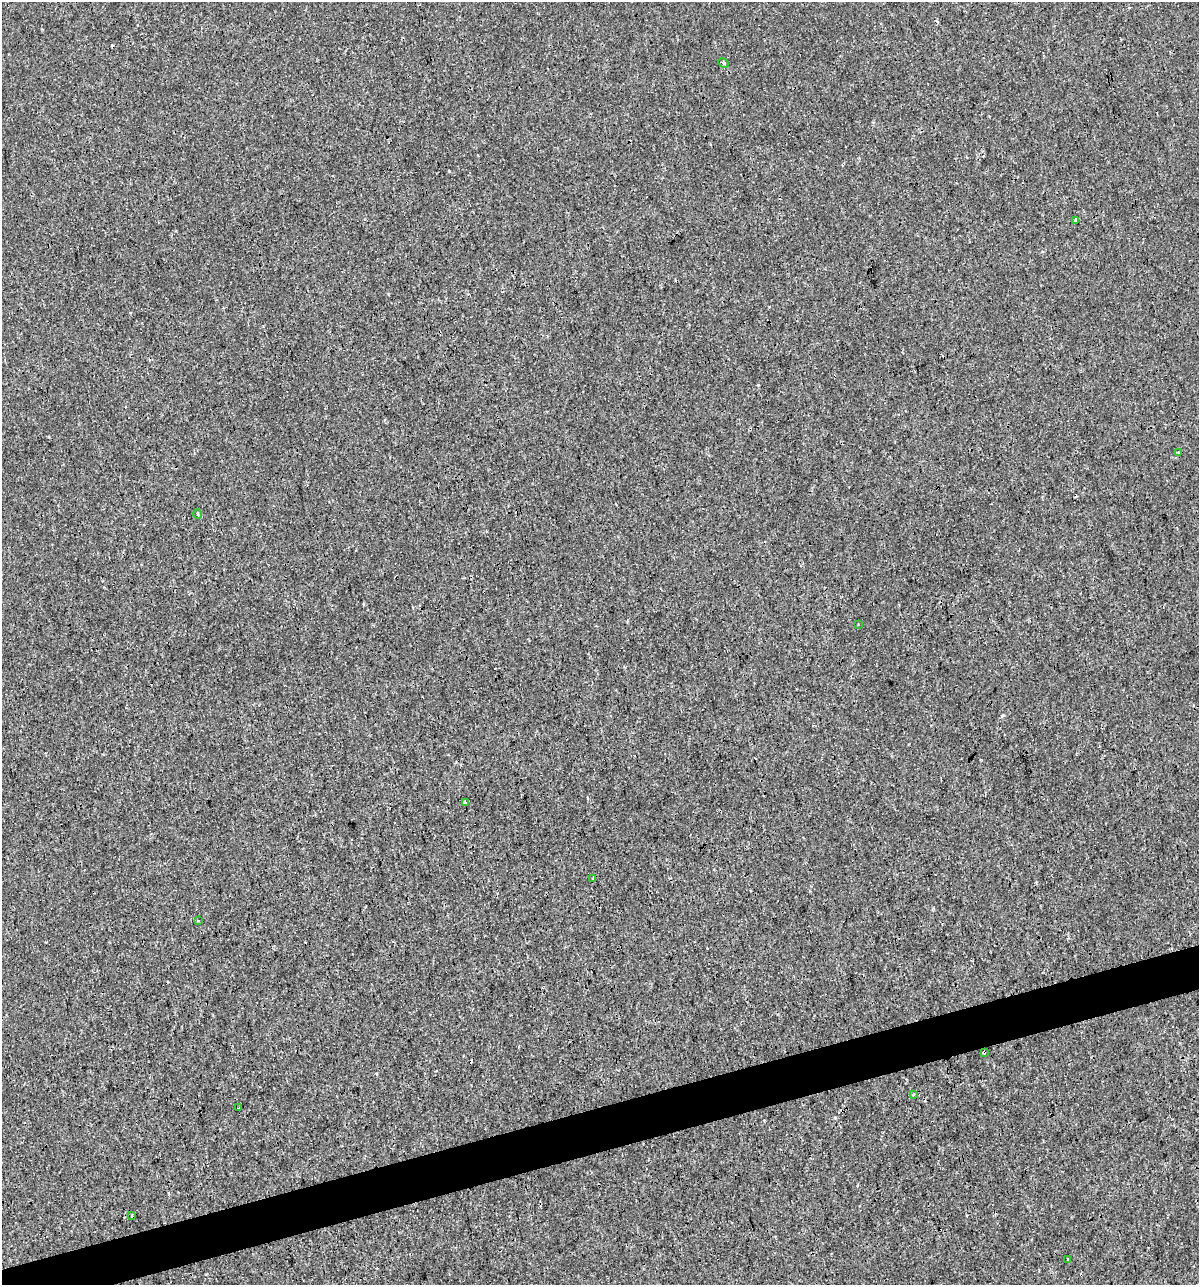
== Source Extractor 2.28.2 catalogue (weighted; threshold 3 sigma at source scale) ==
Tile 7 of 4 x 4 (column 3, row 2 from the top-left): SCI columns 2441-3637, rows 2567-3849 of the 4930 x 5132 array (HDU 1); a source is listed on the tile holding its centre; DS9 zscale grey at full resolution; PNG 1201 x 1287 px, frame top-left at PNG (2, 2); each listed source drawn as its Kron ellipse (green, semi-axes under 4 px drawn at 4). Shown black and unused: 4% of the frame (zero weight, under 3 of 4 exposures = <1% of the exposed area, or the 3 px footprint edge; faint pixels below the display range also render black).
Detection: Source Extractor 2.28.2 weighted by HDU 2 'WHT'; one run over the whole footprint, this tile lists its part. Background 1.50e-04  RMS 0.0017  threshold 0.00779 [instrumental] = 3 sigma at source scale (4.5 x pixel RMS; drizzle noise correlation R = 1.50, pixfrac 1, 0.0396/0.0396 arcsec/px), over >= 5 px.
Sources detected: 16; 3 cosmic-ray / hot-pixel residue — neither listed nor drawn; the other 13 listed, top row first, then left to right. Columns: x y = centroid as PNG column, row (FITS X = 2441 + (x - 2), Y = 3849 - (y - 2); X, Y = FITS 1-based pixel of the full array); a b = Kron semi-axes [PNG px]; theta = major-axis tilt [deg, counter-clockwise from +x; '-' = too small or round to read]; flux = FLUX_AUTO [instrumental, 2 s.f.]
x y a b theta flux
723 63 5 3 - 0.26
1076 220 4 4 - 0.31
1178 453 3 3 - 0.61
198 514 5 3 - 0.14
858 624 2 2 - 0.11
465 803 3 3 - 0.83
593 879 3 3 - 0.59
198 920 3 3 - 0.17
984 1052 3 3 - 0.25
913 1095 4 3 - 0.26
239 1108 2 2 - 0.14
132 1216 3 3 - 0.18
1068 1260 4 3 - 0.55
Overlapping masked pixels (flux is a lower limit): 1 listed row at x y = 984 1052
Unlisted compact peaks at least as high as the median listed source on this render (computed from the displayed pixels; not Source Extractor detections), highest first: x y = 758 385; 835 1118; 1003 715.